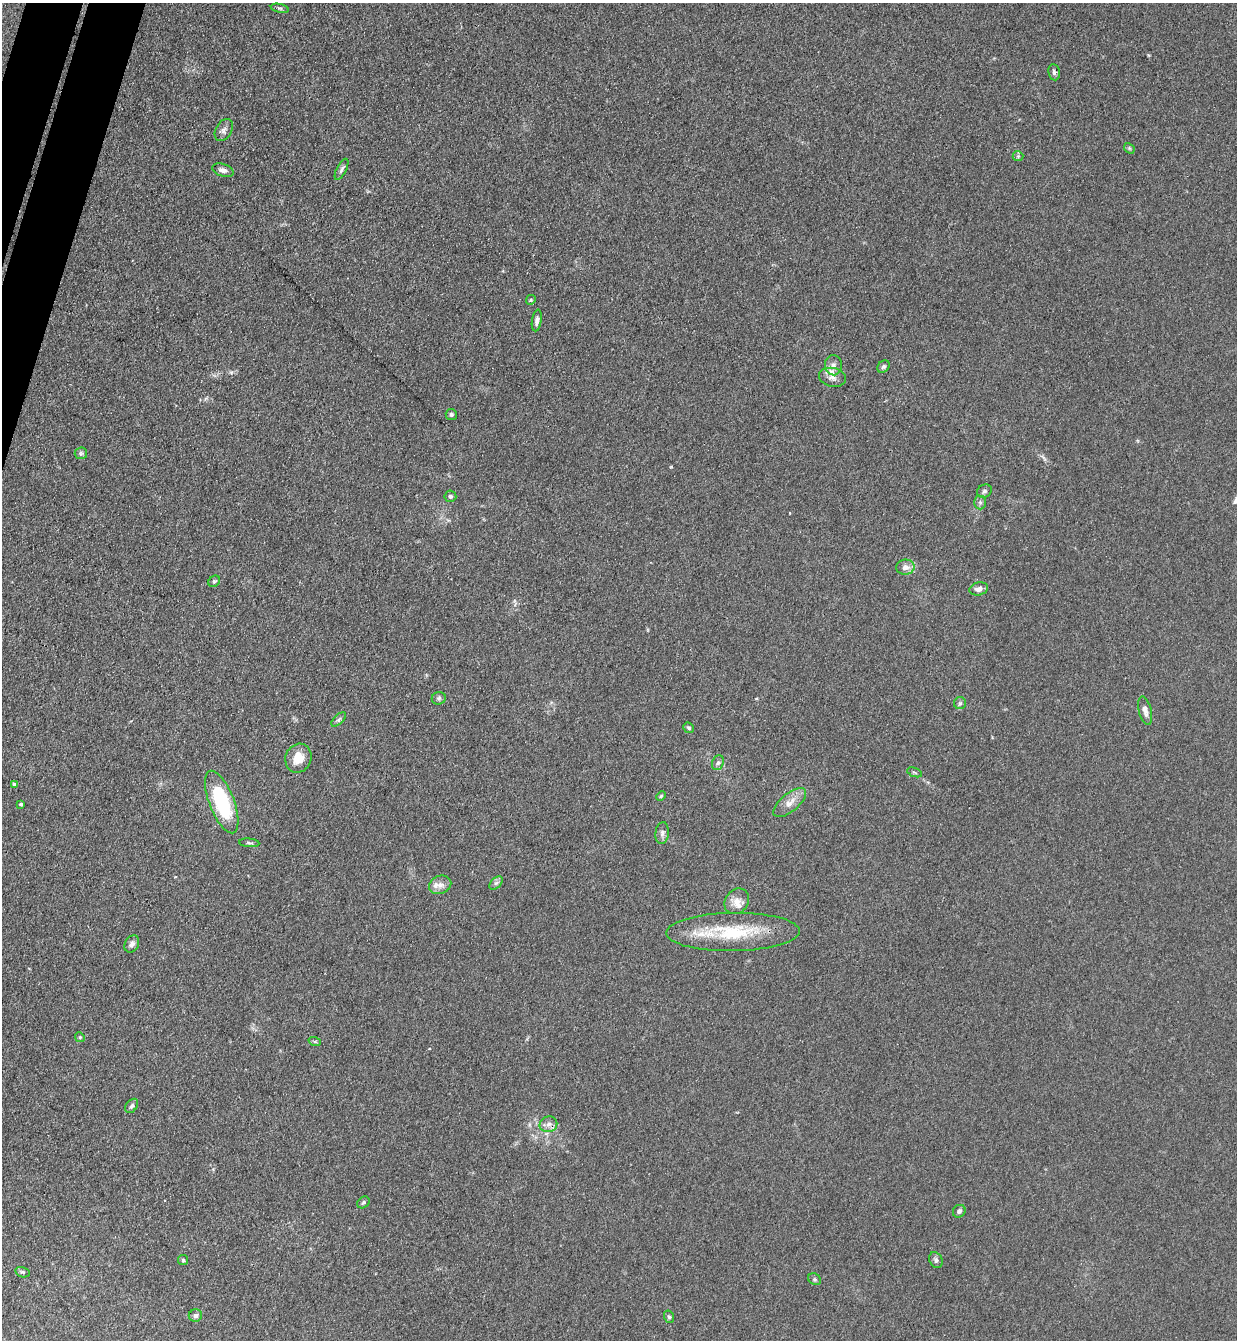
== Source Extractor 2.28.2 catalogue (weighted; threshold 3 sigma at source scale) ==
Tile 11 of 4 x 4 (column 3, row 3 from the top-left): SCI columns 2660-3894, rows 1361-2698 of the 5447 x 5397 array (HDU 1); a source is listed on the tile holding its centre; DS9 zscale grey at full resolution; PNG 1239 x 1342 px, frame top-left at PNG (2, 3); each listed source drawn as its Kron ellipse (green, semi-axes under 4 px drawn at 4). Shown black and unused: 2% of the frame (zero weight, under 3 of 4 exposures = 5% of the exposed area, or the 3 px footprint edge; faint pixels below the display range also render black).
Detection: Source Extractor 2.28.2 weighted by HDU 2 'WHT'; one run over the whole footprint, this tile lists its part. Background 0.128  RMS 0.0077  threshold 0.0349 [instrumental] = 3 sigma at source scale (4.5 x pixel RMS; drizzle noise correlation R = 1.50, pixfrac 1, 0.05/0.05 arcsec/px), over >= 5 px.
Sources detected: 54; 2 inside a brighter listed object's ellipse — not listed separately; the other 52 listed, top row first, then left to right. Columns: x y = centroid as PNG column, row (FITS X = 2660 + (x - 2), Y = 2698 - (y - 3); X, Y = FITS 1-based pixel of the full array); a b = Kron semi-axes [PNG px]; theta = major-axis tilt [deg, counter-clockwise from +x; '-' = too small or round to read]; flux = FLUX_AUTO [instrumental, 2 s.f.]
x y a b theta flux
280 8 9 3 -13 1.3
1054 72 8 5 -81 1.9
224 130 12 8 60 3.3
1129 148 6 4 -47 1.1
1018 156 5 5 - 1.1
342 169 12 5 64 2.3
223 170 11 6 -18 3.3
531 300 5 4 - 1.1
537 320 11 5 81 3.1
833 365 10 8 -87 4.4
883 366 7 5 45 1.7
832 377 14 9 -12 5.4
451 414 5 5 - 1.6
81 453 6 6 - 1.6
984 491 8 6 35 2.1
450 496 6 5 - 2
980 502 7 6 - 1.8
905 567 9 7 5 4.8
214 581 6 5 - 1.3
979 589 9 6 14 4.1
439 698 7 6 - 1.7
960 703 6 6 - 1.6
1145 711 14 6 -77 4.4
339 719 9 4 44 1.9
689 728 5 5 - 1.4
298 758 15 13 66 12
718 763 7 6 - 2
915 772 8 2 -21 0.83
14 784 4 4 - 1.8
661 796 5 4 - 1
222 802 33 12 -69 61
790 803 20 9 40 7.7
21 804 4 3 - 1.6
662 833 11 6 84 2.9
249 843 10 4 -5 1.6
496 883 8 5 44 1.9
440 885 11 9 23 4.7
737 901 14 11 51 7
733 932 66 19 1 51
132 944 9 7 60 3.3
80 1037 5 4 - 1.1
315 1042 6 4 -19 1
132 1106 8 5 53 1.8
548 1124 9 7 19 3.5
363 1202 7 5 39 1.5
959 1211 7 6 - 2.2
183 1260 5 5 - 1.2
936 1260 8 6 -61 2.4
22 1272 7 5 -14 1.5
815 1279 7 5 -36 1.5
195 1316 6 6 - 2.5
669 1317 6 5 - 1.3